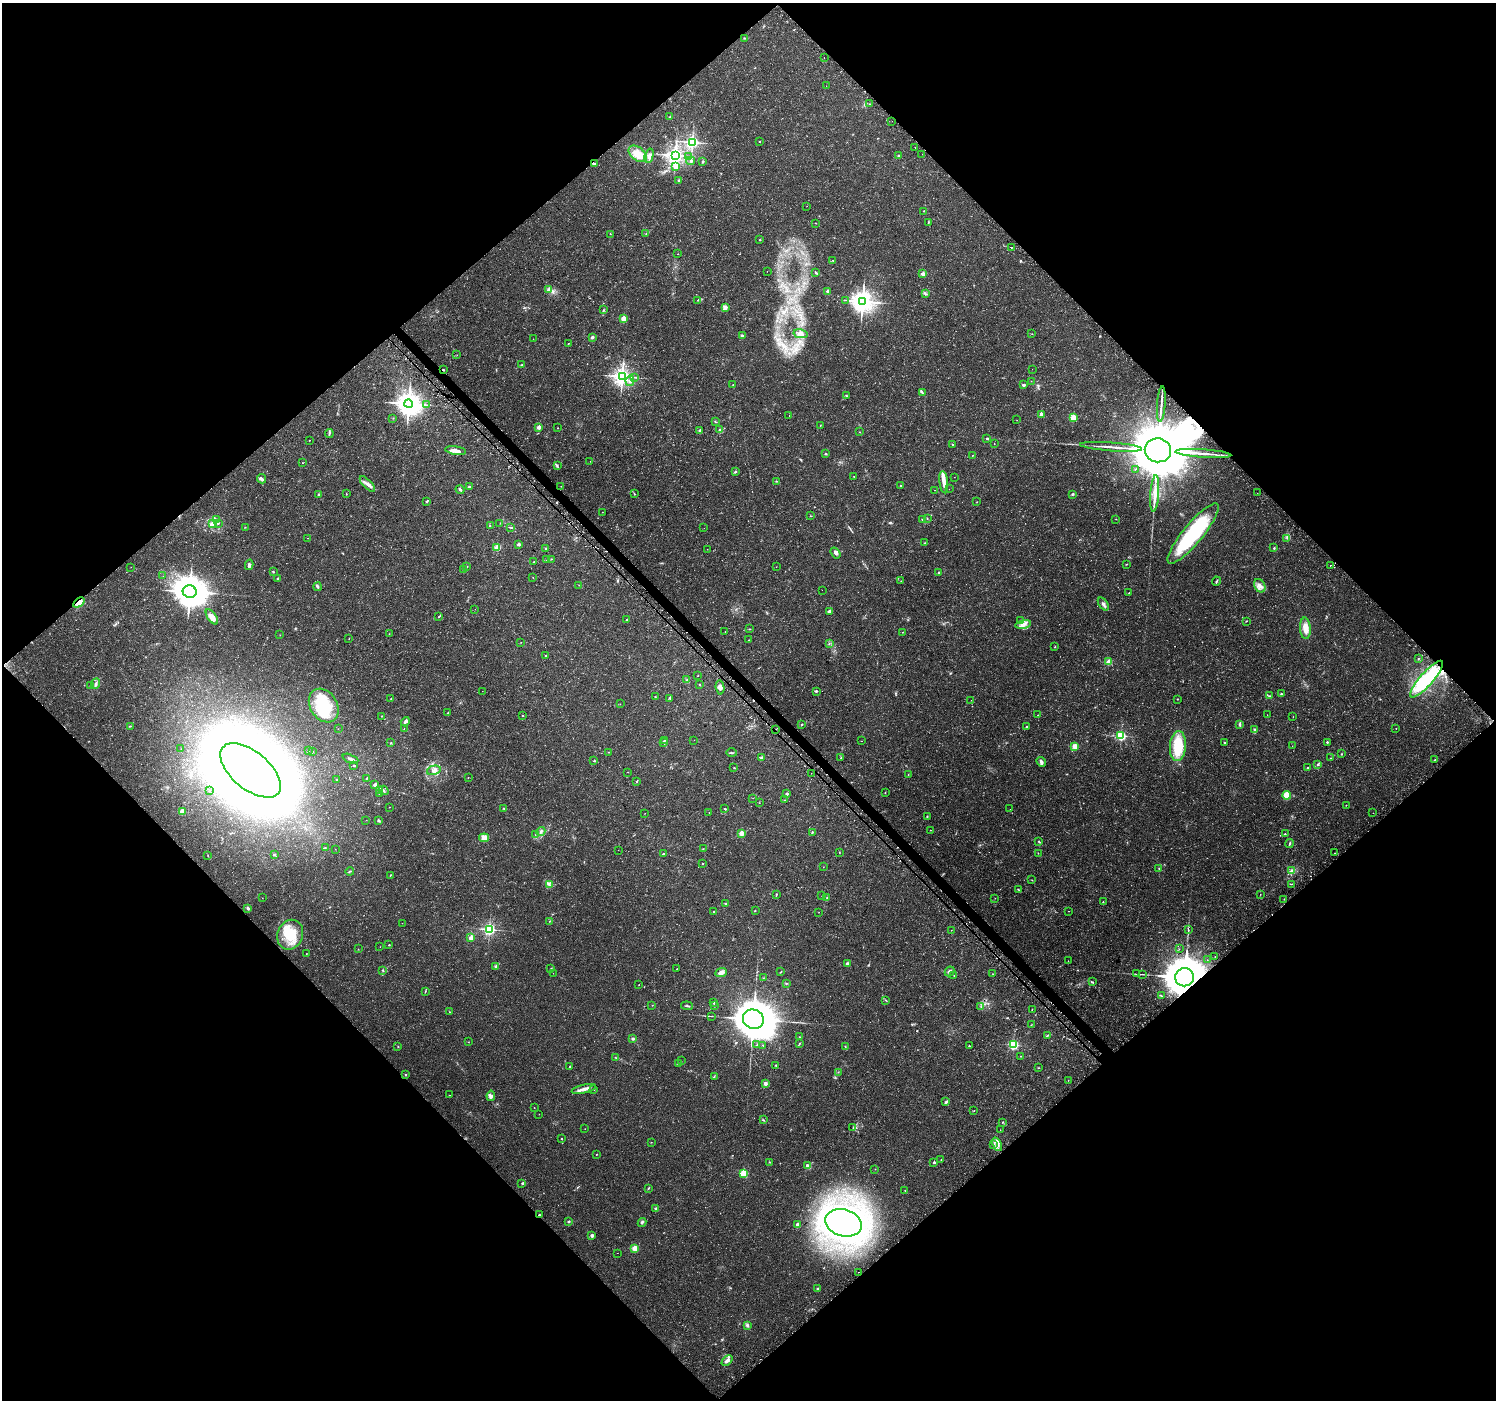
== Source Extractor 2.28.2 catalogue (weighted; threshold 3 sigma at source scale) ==
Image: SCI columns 88-6061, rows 215-5805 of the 6110 x 6084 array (HDU 1 of 3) = the unmasked area's bounding box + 8 px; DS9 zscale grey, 4 x 4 block average (1 PNG px = mean of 4 x 4 image px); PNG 1498 x 1402 px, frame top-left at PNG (2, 3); each listed source drawn as its Kron ellipse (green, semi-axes under 4 px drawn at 4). Shown black and unused: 51% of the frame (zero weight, under 3 of 4 exposures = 5% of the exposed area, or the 3 px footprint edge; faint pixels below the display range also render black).
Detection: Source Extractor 2.28.2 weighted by HDU 2 'WHT'. Background 0.0834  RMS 0.0048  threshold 0.0217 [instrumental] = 3 sigma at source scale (4.5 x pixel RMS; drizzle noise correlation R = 1.50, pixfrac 1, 0.0396/0.0396 arcsec/px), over >= 5 px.
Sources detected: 479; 2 too faint to see at this stretch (4 x 4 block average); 11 inside a brighter object's white glare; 10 cosmic-ray / hot-pixel residue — neither listed nor drawn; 7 coinciding with a brighter row at this scale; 22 inside a brighter listed object's ellipse — not listed separately; the other 427 listed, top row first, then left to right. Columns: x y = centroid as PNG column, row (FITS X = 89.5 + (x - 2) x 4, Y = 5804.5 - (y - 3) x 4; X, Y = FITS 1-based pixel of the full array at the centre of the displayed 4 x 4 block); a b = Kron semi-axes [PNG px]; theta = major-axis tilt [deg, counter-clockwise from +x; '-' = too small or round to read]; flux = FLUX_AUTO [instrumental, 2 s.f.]
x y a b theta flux
745 38 3 2 - 1.6
824 58 2 2 - 0.72
826 86 2 2 - 0.47
869 104 2 2 - 0.7
670 117 2 2 - 9.4
892 121 2 2 - 0.42
760 141 2 2 - 2.8
692 142 2 2 - 800
915 148 2 2 - 0.79
638 154 10 6 -39 50
922 154 2 2 - 0.87
675 155 3 3 - 1600
649 156 7 4 75 11
688 156 2 2 - 1.4
899 156 2 2 - 4.2
691 161 4 2 - 3.7
703 161 3 2 - 1.6
594 163 3 2 - 3.3
676 166 2 2 - 54
679 181 3 2 - 3.5
807 206 2 2 - 0.94
924 211 2 2 - 3.2
928 222 2 2 - 1.5
816 223 2 2 - 0.82
646 233 2 2 - 1.1
610 234 2 2 - 0.76
760 240 2 2 - 4.3
1011 247 2 2 - 1.1
678 254 2 2 - 1.9
833 260 2 2 - 1.6
767 271 2 2 - 0.51
816 273 2 2 - 2.8
923 274 2 2 - 38
549 290 2 2 - 21
828 291 2 2 - 31
925 294 3 2 - 3.6
698 300 3 2 - 2.1
845 300 2 2 - 0.69
862 301 4 4 - 2400
725 308 4 2 - 16
603 310 3 2 - 1.8
624 319 2 2 - 100
801 334 7 4 -11 11
1032 334 2 2 - 0.7
742 336 3 2 - 4.9
592 337 2 2 - 26
533 339 2 2 - 0.76
568 344 2 2 - 1.4
457 355 2 2 - 0.67
522 365 2 2 - 2
1032 369 2 2 - 0.56
444 370 3 2 - 1.6
622 376 3 3 - 1500
635 377 3 2 - 1.9
630 381 5 2 - 7.2
1031 381 2 2 - 0.62
733 384 2 2 - 1.5
1023 385 3 2 - 6
922 393 3 2 - 2.2
846 395 3 2 - 2
409 404 4 4 - 2800
1161 404 18 2 86 16
427 405 3 2 - 1.9
1041 414 2 2 - 23
789 416 2 2 - 1.9
393 418 2 2 - 0.85
1073 418 2 2 - 160
1017 420 2 2 - 0.91
715 421 3 2 - 2
820 425 2 2 - 1.1
539 427 2 2 - 47
558 428 2 2 - 0.89
700 430 2 2 - 20
720 430 3 2 - 2.7
859 432 2 2 - 0.89
329 433 4 2 - 4.3
987 438 2 2 - 3.9
309 440 2 2 - 0.95
994 444 2 2 - 1.1
953 445 3 2 - 2.4
1111 447 31 2 -4 26
1158 450 13 12 - 24000
456 451 10 3 -8 24
826 454 2 2 - 11
1203 454 28 2 -4 27
973 455 2 2 - 1.1
590 461 2 2 - 0.56
302 463 2 2 - 1.4
557 465 3 2 - 3.1
1136 469 3 2 - 2.5
735 472 4 2 - 3.3
854 476 2 2 - 1.2
954 477 2 2 - 0.53
261 479 5 3 - 7.1
776 481 2 2 - 1.6
944 482 11 3 -83 24
367 484 10 3 -45 12
469 486 3 2 - 4
561 486 2 2 - 0.61
900 486 2 2 - 5.7
460 489 4 2 - 6.1
949 489 2 2 - 0.46
935 490 2 2 - 1.1
346 493 2 2 - 1
1155 493 18 3 86 29
1257 493 2 2 - 0.38
318 494 2 2 - 5.6
634 494 2 2 - 1.6
1072 494 3 2 - 4.1
427 501 3 2 - 3.6
977 502 2 2 - 0.75
602 512 2 2 - 0.59
810 516 2 2 - 1.9
927 518 3 2 - 1.1
1116 519 2 2 - 0.95
216 520 2 2 - 1.7
922 520 3 2 - 2.4
213 523 4 2 - 5.7
218 523 2 2 - 2
500 523 2 2 - 1
490 525 2 2 - 0.98
245 527 2 2 - 1.1
511 527 3 2 - 3
704 528 2 2 - 0.46
1193 533 38 10 50 310
308 538 3 2 - 1.2
1287 538 3 2 - 2.7
924 543 2 2 - 1.4
519 544 2 2 - 25
497 548 2 2 - 130
546 548 2 2 - 8.1
1274 548 2 2 - 3.5
707 549 2 2 - 0.63
835 553 6 3 -54 7.9
552 559 2 2 - 0.89
547 560 2 2 - 1.4
534 562 4 2 - 2.9
1126 564 2 2 - 1.4
249 565 5 4 - 8.2
1330 565 2 2 - 0.68
131 567 2 2 - 0.52
466 567 2 2 - 3.4
776 567 2 2 - 1.6
463 569 3 2 - 1.6
273 572 2 2 - 1.6
939 573 2 2 - 14
163 576 2 2 - 0.6
533 577 2 2 - 0.67
278 578 2 2 - 13
901 581 2 2 - 0.65
1216 581 4 2 - 3
579 585 2 2 - 0.95
1260 586 7 5 -64 15
317 587 4 2 - 4.6
822 590 2 2 - 0.29
190 592 7 6 - 5300
1129 593 3 2 - 0.97
79 602 6 3 37 30
1103 604 7 3 -54 9.3
475 609 2 2 - 0.38
830 611 2 2 - 27
212 617 9 4 -55 23
438 617 2 2 - 1.7
627 620 2 2 - 1.7
1021 621 4 4 - 7.9
1246 621 3 2 - 1.8
1023 624 8 4 10 16
1305 628 11 5 -86 33
749 629 2 2 - 1.5
725 631 2 2 - 0.99
902 632 2 2 - 1.2
389 633 2 2 - 0.8
280 635 2 2 - 0.65
349 639 2 2 - 0.77
748 640 2 2 - 1
521 642 2 2 - 0.7
829 643 2 2 - 1.4
1055 647 2 2 - 1.9
546 655 2 2 - 2.9
1418 659 2 2 - 1.4
1109 662 2 2 - 110
698 676 2 2 - 0.88
1427 679 23 6 49 170
687 680 2 2 - 2.9
96 684 6 3 68 7.1
699 684 2 2 - 2
91 685 2 2 - 2.3
720 687 7 4 -84 15
482 691 2 2 - 0.59
816 691 3 2 - 3.8
1281 693 2 2 - 2
1270 696 3 2 - 2.1
655 697 2 2 - 2.6
391 698 2 2 - 1.2
670 698 3 2 - 2.4
1177 699 2 2 - 1.2
971 700 2 2 - 0.41
620 704 2 2 - 0.68
324 706 18 13 -57 110
448 713 3 2 - 2
523 715 2 2 - 1.3
1038 715 2 2 - 0.79
1267 715 2 2 - 0.58
381 716 2 2 - 1.4
1293 717 2 2 - 0.54
405 722 5 3 - 6.4
802 724 2 2 - 2.3
1240 724 3 2 - 3.7
130 726 2 2 - 1
1026 727 2 2 - 9.5
1396 728 2 2 - 1.2
338 729 2 2 - 1.3
404 729 2 2 - 0.94
776 729 2 2 - 1.2
1254 730 2 2 - 8.3
1121 736 2 2 - 430
664 740 2 2 - 2.6
694 740 2 2 - 0.7
861 741 2 2 - 0.46
1327 742 2 2 - 6.9
391 743 2 2 - 3.8
663 743 3 2 - 2.5
1224 743 2 2 - 3.4
1075 746 2 2 - 130
1178 746 15 8 86 110
1292 746 2 2 - 0.68
181 749 2 2 - 0.56
308 750 2 2 - 1.5
312 752 2 2 - 5.1
609 752 2 2 - 1
731 753 5 2 - 3.2
1341 754 2 2 - 1.8
761 758 3 2 - 12
841 758 2 2 - 0.96
1331 758 2 2 - 1.1
350 759 8 2 -22 7.3
1434 760 3 2 - 1.3
594 761 2 2 - 4.7
1041 762 5 3 - 7
1318 764 2 2 - 2.6
354 766 3 2 - 3.5
734 768 2 2 - 1.3
1308 768 2 2 - 5.6
250 770 36 18 -40 5300
434 770 7 4 12 14
628 772 2 2 - 1.3
811 773 2 2 - 2.1
908 774 2 2 - 0.87
366 778 3 2 - 1.9
468 778 2 2 - 0.91
337 779 2 2 - 6
637 781 3 2 - 2.2
375 784 3 3 - 8.3
380 790 2 2 - 1.1
384 790 5 2 - 3.5
209 791 2 2 - 0.72
885 792 2 2 - 0.97
380 794 3 2 - 3.7
787 794 2 2 - 16
1287 795 4 4 - 42
753 798 2 2 - 0.46
785 800 3 2 - 1.3
759 803 2 2 - 0.9
1346 805 2 2 - 1.4
389 807 2 2 - 0.69
503 808 2 2 - 1.6
725 809 2 2 - 3.1
1010 809 2 2 - 0.58
182 811 2 2 - 96
709 812 2 2 - 0.58
645 813 2 2 - 0.73
1373 813 2 2 - 0.51
927 816 2 2 - 2
366 820 2 2 - 0.55
378 820 3 2 - 4.5
930 830 2 2 - 0.7
541 831 5 3 - 6
812 832 3 2 - 3.1
741 833 2 2 - 95
1285 834 2 2 - 4
535 835 2 2 - 1.4
484 838 5 4 - 24
1039 842 3 2 - 2.2
1289 844 5 2 - 3.1
325 848 2 2 - 1.8
335 849 2 2 - 0.55
703 849 2 2 - 1
618 850 2 2 - 0.89
839 852 2 2 - 1.3
1038 853 2 2 - 0.89
1334 853 2 2 - 3.2
663 854 3 2 - 2.5
274 855 3 2 - 3.4
208 856 2 2 - 1.4
703 864 2 2 - 2.6
823 867 2 2 - 0.78
1159 868 2 2 - 1.3
350 871 4 2 - 2.5
1292 871 3 2 - 3.1
390 875 2 2 - 1.5
1032 880 2 2 - 0.9
549 884 3 2 - 3.9
1291 884 4 2 - 1.7
1018 890 3 2 - 1.6
776 894 2 2 - 2.1
1260 894 2 2 - 0.78
822 896 2 2 - 0.79
262 898 2 2 - 0.59
827 898 2 2 - 1.9
995 898 2 2 - 1.2
1284 899 2 2 - 1.3
1103 902 2 2 - 2.9
726 903 3 2 - 2.2
248 908 4 2 - 4.9
714 911 2 2 - 4.1
755 911 2 2 - 1.4
1068 911 2 2 - 0.82
819 912 2 2 - 0.73
549 921 2 2 - 1.4
402 923 2 2 - 0.83
489 929 2 2 - 630
951 930 2 2 - 1.1
1188 930 3 2 - 1.8
290 935 15 12 68 88
471 938 2 2 - 52
389 945 2 2 - 1.7
380 947 2 2 - 0.51
358 949 2 2 - 0.76
1179 949 2 2 - 1.3
306 953 2 2 - 0.82
1215 956 2 2 - 1.4
1207 960 2 2 - 0.58
1068 961 2 2 - 1.4
847 963 2 2 - 21
495 967 2 2 - 2.1
551 969 2 2 - 7.2
677 969 2 2 - 1.6
382 970 3 2 - 2.5
950 971 5 3 - 6.9
781 972 3 2 - 1.6
553 973 2 2 - 0.64
721 973 6 3 22 20
993 974 2 2 - 1.2
1137 974 3 2 - 2
1143 974 4 2 - 2.2
954 975 2 2 - 1.1
1184 977 9 9 - 11000
763 978 2 2 - 0.82
1093 982 3 2 - 2.5
786 983 2 2 - 1.6
639 985 2 2 - 0.98
425 991 3 2 - 1.9
1162 996 2 2 - 1.5
886 1000 3 2 - 1.9
714 1003 2 2 - 1.5
652 1005 2 2 - 0.78
714 1005 2 2 - 2.5
687 1006 6 2 -6 4.1
981 1007 2 2 - 1.5
1032 1009 2 2 - 1.3
449 1012 2 2 - 1.1
711 1016 2 2 - 0.77
753 1019 11 9 -24 9300
1031 1025 2 2 - 1.6
1048 1035 3 2 - 2.3
800 1037 2 2 - 1.1
633 1039 3 2 - 4
468 1042 2 2 - 0.7
799 1044 4 2 - 2.3
757 1045 3 2 - 3.3
763 1045 2 2 - 1.3
1013 1045 2 2 - 380
398 1046 2 2 - 0.93
845 1046 2 2 - 1.9
969 1046 2 2 - 4.5
1020 1056 2 2 - 1
616 1058 2 2 - 1.3
681 1061 2 2 - 0.6
679 1064 4 2 - 2.8
776 1065 2 2 - 2.4
570 1067 2 2 - 1.4
1038 1068 2 2 - 1.2
838 1072 3 2 - 0.9
405 1075 2 2 - 3
714 1076 2 2 - 1.7
1068 1080 2 2 - 0.76
765 1084 4 3 - 9.1
584 1089 12 3 13 19
594 1089 2 2 - 6.2
450 1095 2 2 - 0.84
491 1096 5 4 - 8.5
946 1102 4 2 - 7.5
534 1108 2 2 - 0.77
974 1111 2 2 - 1
539 1114 2 2 - 0.49
763 1120 3 2 - 2.4
1003 1122 3 2 - 1.4
853 1128 2 2 - 1.5
585 1129 2 2 - 1.1
1000 1130 2 2 - 0.91
561 1139 2 2 - 3.9
651 1142 2 2 - 1.2
997 1144 7 3 -68 13
993 1145 2 2 - 1.9
596 1154 2 2 - 2.8
941 1159 2 2 - 1.4
769 1162 2 2 - 1.4
934 1162 2 2 - 10
807 1166 4 3 - 7.7
875 1169 2 2 - 0.91
744 1173 2 2 - 160
522 1183 2 2 - 1.7
648 1188 3 2 - 2.2
905 1190 2 2 - 1.4
656 1208 4 2 - 3.3
539 1215 2 2 - 5.5
569 1222 2 2 - 8.6
642 1223 4 2 - 3.3
844 1223 18 13 -16 1400
798 1225 3 3 - 12
592 1235 2 2 - 26
635 1248 2 2 - 140
617 1253 2 2 - 0.44
858 1272 2 2 - 1
817 1289 2 2 - 3.3
747 1325 3 3 - 4.6
727 1361 6 3 45 11
Overlapping masked pixels (flux is a lower limit): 7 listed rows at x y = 594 163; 444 370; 1158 450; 79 602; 776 729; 1184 977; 539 1215
Diffuse or blended objects may show on this block-average render without a row.